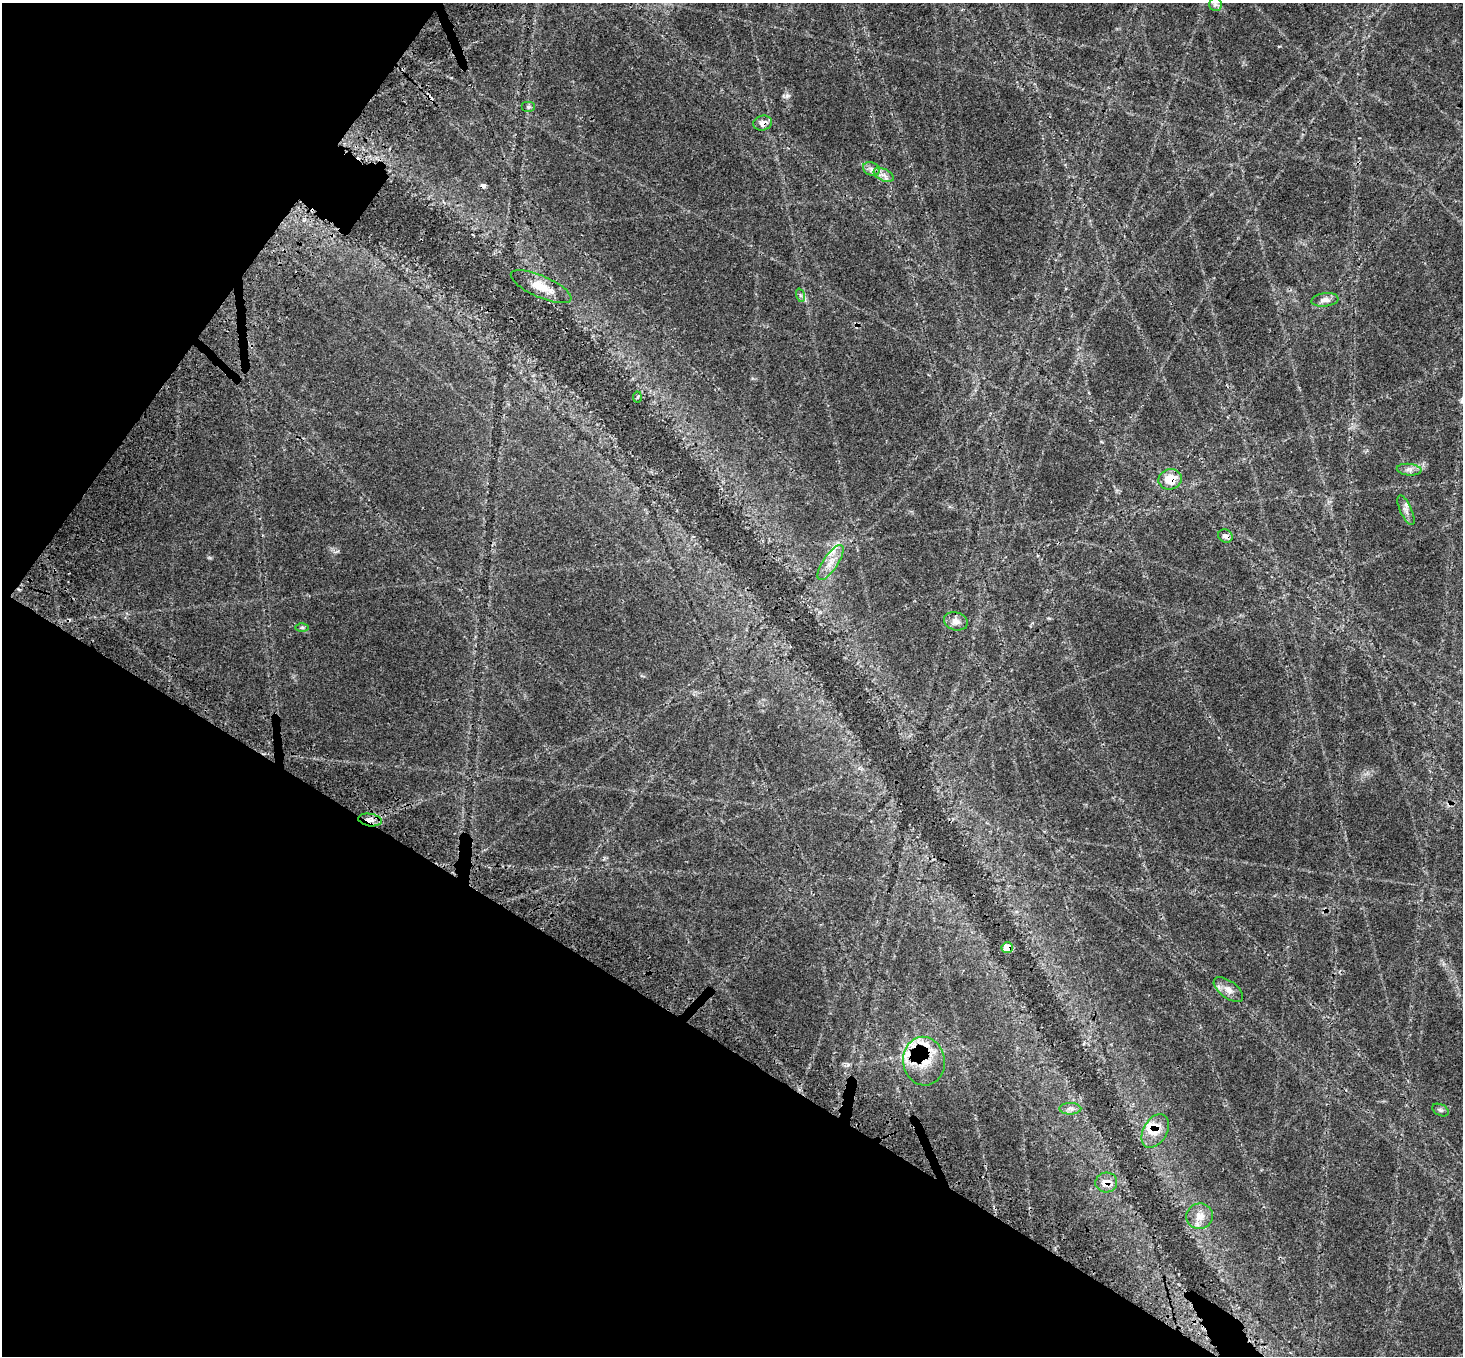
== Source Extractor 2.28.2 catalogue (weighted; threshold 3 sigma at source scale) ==
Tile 9 of 4 x 4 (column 1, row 3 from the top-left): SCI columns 156-1616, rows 1777-3130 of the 6148 x 6196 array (HDU 1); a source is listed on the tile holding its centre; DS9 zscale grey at full resolution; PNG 1465 x 1358 px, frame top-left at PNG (2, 3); each listed source drawn as its Kron ellipse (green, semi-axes under 4 px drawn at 4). Shown black and unused: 31% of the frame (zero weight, under 3 of 4 exposures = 10% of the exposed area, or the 3 px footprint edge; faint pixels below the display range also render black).
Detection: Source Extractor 2.28.2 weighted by HDU 2 'WHT'; one run over the whole footprint, this tile lists its part. Background 0.0603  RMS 0.0034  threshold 0.0153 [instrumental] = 3 sigma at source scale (4.5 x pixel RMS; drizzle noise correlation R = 1.50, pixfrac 1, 0.0396/0.0396 arcsec/px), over >= 5 px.
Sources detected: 30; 1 cosmic-ray / hot-pixel residue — neither listed nor drawn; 4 inside a brighter listed object's ellipse — not listed separately; the other 25 listed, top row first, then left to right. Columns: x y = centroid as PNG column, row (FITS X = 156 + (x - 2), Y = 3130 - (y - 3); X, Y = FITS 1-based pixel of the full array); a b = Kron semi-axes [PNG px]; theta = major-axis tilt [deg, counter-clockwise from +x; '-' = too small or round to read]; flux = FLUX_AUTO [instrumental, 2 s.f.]
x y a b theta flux
1215 4 7 6 - 1
528 107 7 5 0 0.65
763 123 9 7 14 2.2
871 169 8 6 -21 1.3
884 175 11 6 -26 1.6
541 287 33 10 -24 6
800 295 7 4 -72 0.61
1325 300 13 6 6 1.9
637 397 5 3 - 0.42
1409 470 12 6 -5 1.5
1170 479 11 10 - 6.1
1406 510 16 6 -66 1.6
1225 536 7 6 - 1.4
830 562 20 7 56 3.8
956 621 12 9 -16 2
302 628 6 4 0 0.52
370 820 12 6 -9 1.9
1007 947 5 5 - 6.3
1228 990 17 8 -36 2.6
924 1061 24 21 -81 9.7
1070 1109 11 5 0 1.2
1440 1110 9 5 -27 0.74
1155 1131 18 12 59 4.7
1106 1182 11 10 - 3.3
1199 1216 13 12 - 3.3
Overlapping masked pixels (flux is a lower limit): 7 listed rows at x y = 763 123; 1170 479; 370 820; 1007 947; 924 1061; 1155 1131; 1106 1182
Unlisted compact peaks at least as high as the median listed source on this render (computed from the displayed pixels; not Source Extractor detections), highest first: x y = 787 96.